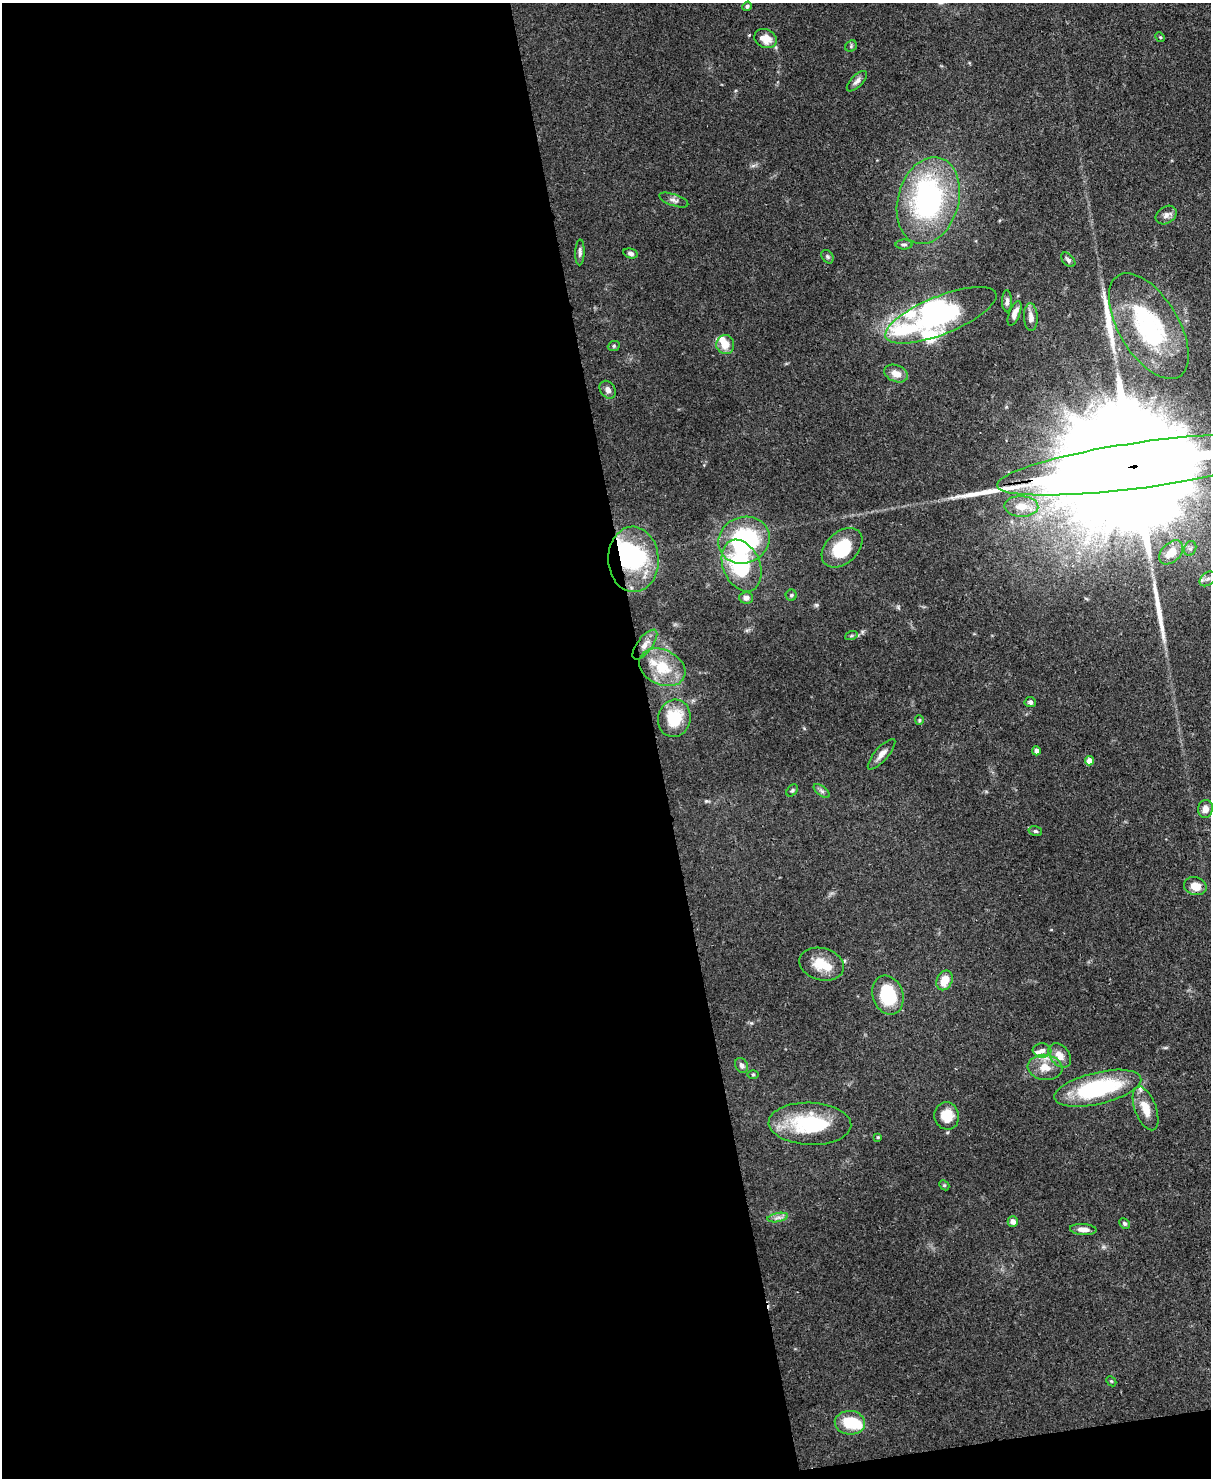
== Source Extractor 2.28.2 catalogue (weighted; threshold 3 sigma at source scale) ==
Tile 9 of 4 x 3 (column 1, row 3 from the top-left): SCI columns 77-1285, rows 211-1686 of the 4987 x 4969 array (HDU 1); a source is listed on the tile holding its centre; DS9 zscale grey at full resolution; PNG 1213 x 1480 px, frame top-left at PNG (2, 3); each listed source drawn as its Kron ellipse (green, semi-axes under 4 px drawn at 4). Shown black and unused: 55% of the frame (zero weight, under 3 of 4 exposures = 9% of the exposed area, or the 3 px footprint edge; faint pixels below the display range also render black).
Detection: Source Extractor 2.28.2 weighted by HDU 2 'WHT'; one run over the whole footprint, this tile lists its part. Background 0.072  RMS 0.0041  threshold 0.0183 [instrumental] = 3 sigma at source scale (4.5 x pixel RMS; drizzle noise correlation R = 1.50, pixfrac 1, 0.05/0.05 arcsec/px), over >= 5 px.
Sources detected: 82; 6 inside a brighter object's white glare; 1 cosmic-ray / hot-pixel residue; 2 long thin detections or spike segments (spike, bleed or trail) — neither listed nor drawn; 6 inside a brighter listed object's ellipse — not listed separately; the other 67 listed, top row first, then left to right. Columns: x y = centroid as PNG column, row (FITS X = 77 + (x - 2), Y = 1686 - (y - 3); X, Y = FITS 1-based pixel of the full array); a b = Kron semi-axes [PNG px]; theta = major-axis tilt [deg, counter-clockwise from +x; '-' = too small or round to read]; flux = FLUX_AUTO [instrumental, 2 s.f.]
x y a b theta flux
747 6 5 4 - 0.8
1160 37 5 4 - 0.43
765 39 11 9 -25 6.1
851 46 6 5 - 0.71
857 81 13 6 46 1.8
674 200 15 6 -19 1.7
928 201 44 30 74 76
1166 215 11 8 32 2.1
904 244 8 5 0 0.9
580 252 13 4 88 1.4
630 253 7 5 -15 1.2
827 257 7 5 -56 0.8
1068 260 9 5 -47 1.2
1007 301 11 5 -89 1.3
1014 313 13 5 68 2.7
941 315 59 19 22 52
1031 317 14 7 -87 2.9
1149 326 59 30 -59 53
725 345 9 9 - 5.1
614 346 6 5 - 0.69
896 373 12 8 -21 4.2
608 390 9 7 -54 2.3
1143 465 147 23 8 50000
1021 506 17 10 -2 5.7
744 540 26 23 24 52
842 548 23 16 42 17
1190 548 8 6 69 1.3
1171 552 14 9 45 6.4
633 559 33 25 -87 49
742 566 27 18 -67 36
1208 579 9 6 39 1.6
791 595 5 5 - 0.74
746 598 7 5 -2 1.9
851 636 6 4 19 0.65
645 645 18 7 53 3.5
662 667 24 17 -25 15
1030 702 5 5 - 1.1
674 718 19 16 76 15
919 720 5 4 - 0.51
1036 751 4 4 - 1.5
882 754 19 6 49 2.8
1089 761 4 4 - 4.7
792 790 7 5 48 0.69
822 791 9 4 -36 1.1
1205 809 9 7 79 3.1
1035 831 7 5 -14 0.74
1195 886 11 9 -18 5.2
822 964 23 16 -15 9.2
944 980 10 7 64 6.6
888 995 20 15 -72 22
1042 1050 9 7 -5 1.8
1060 1055 13 9 -50 4
742 1065 8 6 -59 1.4
1045 1067 17 12 -7 6.3
753 1074 6 4 0 0.45
1098 1088 44 16 13 44
1146 1108 23 10 -69 7.6
947 1116 14 12 -77 8.2
810 1124 41 21 -2 31
878 1137 4 4 - 0.48
944 1185 6 4 -44 0.49
778 1217 10 4 10 1.5
1013 1221 5 5 - 2
1124 1223 6 4 -45 0.77
1083 1229 13 5 -4 2.7
1111 1381 6 4 -44 0.49
850 1423 15 12 -3 14
Overlapping masked pixels (flux is a lower limit): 2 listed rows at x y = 1143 465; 1098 1088
Isophote crosses this tile's border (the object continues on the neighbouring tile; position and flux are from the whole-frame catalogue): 1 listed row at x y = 1143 465